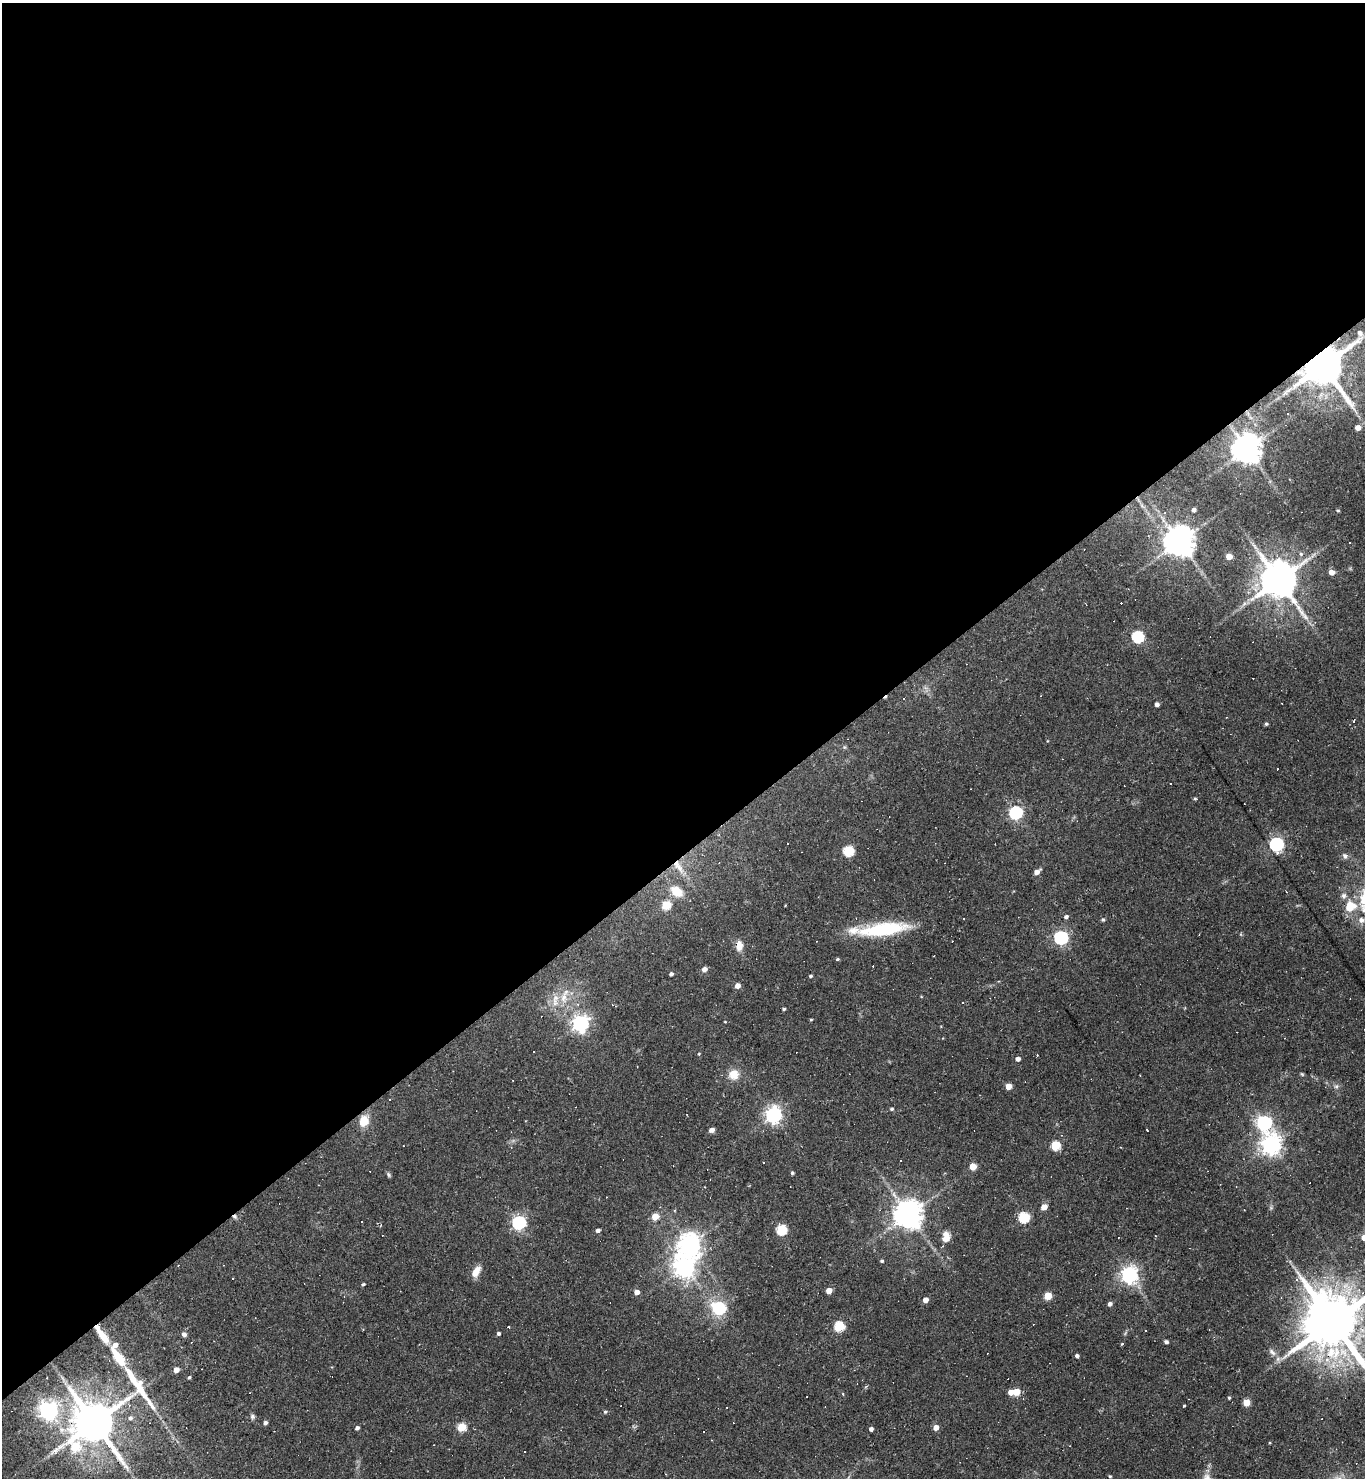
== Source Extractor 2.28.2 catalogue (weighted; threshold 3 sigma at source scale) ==
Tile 2 of 4 x 4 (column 2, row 1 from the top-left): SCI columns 1657-3019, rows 4429-5904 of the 5899 x 5904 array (HDU 1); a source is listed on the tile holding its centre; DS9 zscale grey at full resolution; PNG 1367 x 1480 px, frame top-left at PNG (2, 3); no overlay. Shown black and unused: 58% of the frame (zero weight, under 2 of 3 exposures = <1% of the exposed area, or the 3 px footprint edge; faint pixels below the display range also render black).
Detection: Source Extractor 2.28.2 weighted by HDU 2 'WHT'; one run over the whole footprint, this tile lists its part. Background 0.069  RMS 0.0057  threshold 0.0258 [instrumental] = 3 sigma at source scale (4.5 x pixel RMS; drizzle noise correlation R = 1.50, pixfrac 1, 0.05/0.05 arcsec/px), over >= 5 px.
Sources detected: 161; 38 cosmic-ray / hot-pixel residue — not listed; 6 inside a brighter listed object's ellipse — not listed separately; the other 117 listed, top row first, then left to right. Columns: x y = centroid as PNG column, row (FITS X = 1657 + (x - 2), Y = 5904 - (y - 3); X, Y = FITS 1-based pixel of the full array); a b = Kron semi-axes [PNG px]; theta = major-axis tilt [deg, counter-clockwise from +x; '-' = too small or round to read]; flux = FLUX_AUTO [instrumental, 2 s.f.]
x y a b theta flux
1323 365 11 11 - 2500
1358 428 5 5 - 4
1247 449 8 8 - 880
1194 510 5 5 - 1.6
1338 511 5 3 - 0.54
1179 541 9 8 - 990
1301 554 6 5 - 1.1
1229 557 5 4 - 5.9
1331 572 5 5 - 4.4
1278 580 11 10 - 1700
1137 637 6 5 - 66
1157 704 4 4 - 2
1353 721 3 3 - 4.9
1266 724 4 4 - 0.94
844 747 6 4 -71 0.67
1195 799 4 4 - 0.63
1015 813 6 6 - 100
788 843 2 2 - 0.4
1276 844 6 6 - 120
848 851 6 5 - 40
1345 856 8 6 -64 1.6
678 866 22 8 -54 6.9
1037 872 6 4 33 3.4
676 891 13 10 -34 10
666 905 5 5 - 26
1350 906 16 14 44 10
1066 917 5 4 - 1.3
964 919 3 3 - 5.2
1103 920 5 4 - 0.95
1361 920 7 7 - 2.6
883 929 58 14 8 39
1061 938 6 6 - 110
739 946 11 8 -90 5.3
837 959 4 3 - 0.75
704 969 5 4 - 3.1
671 974 4 3 - 1.4
810 976 4 3 - 0.87
737 986 5 5 - 3.7
564 997 14 8 83 5.4
555 1000 21 8 80 5.7
578 1004 4 4 - 0.82
784 1009 3 3 - 0.82
811 1020 4 3 - 0.54
580 1023 7 6 - 200
1018 1059 4 4 - 2.5
637 1066 2 2 - 0.3
734 1075 12 11 - 6.7
1008 1086 4 4 - 6.8
1336 1086 6 5 - 1.2
390 1099 3 3 - 1
892 1109 5 4 - 0.84
773 1115 6 6 - 200
364 1121 11 9 66 9.1
1264 1123 7 6 - 120
1147 1129 3 3 - 1
711 1130 5 4 - 2.6
1061 1135 4 3 - 0.43
1055 1145 5 5 - 27
1271 1145 7 7 - 340
973 1167 5 4 - 11
792 1173 4 3 - 0.81
388 1175 7 4 -71 0.92
1044 1207 5 4 - 6.1
908 1214 8 8 - 800
655 1217 5 4 - 10
1024 1217 5 5 - 45
362 1222 3 3 - 5.1
519 1223 6 6 - 110
598 1230 4 4 - 1.7
781 1230 5 5 - 42
1155 1236 3 2 - 0.61
946 1237 13 9 83 5
690 1245 8 7 - 430
882 1261 4 4 - 0.77
684 1267 7 7 - 380
476 1272 14 8 60 5.3
1129 1275 6 6 - 220
1296 1280 5 4 - 1.1
363 1284 4 3 - 0.93
829 1291 5 4 - 5.9
637 1292 4 4 - 3.5
1048 1296 5 5 - 15
925 1300 4 4 - 4.5
1110 1304 5 4 - 1.8
719 1308 6 6 - 66
1333 1322 18 14 -55 4600
839 1326 5 5 - 39
508 1327 3 3 - 1.1
498 1333 4 4 - 1.3
102 1334 29 7 -54 8.6
184 1334 6 5 - 1.5
1166 1342 4 4 - 1.4
1122 1344 3 2 - 2.3
1272 1352 12 7 -45 2.4
1077 1356 4 4 - 1.4
118 1357 25 8 -55 14
176 1370 4 4 - 4.4
189 1377 4 3 - 0.81
140 1389 27 10 -58 8.8
1011 1392 4 4 - 5.5
1016 1392 5 5 - 11
1229 1398 3 3 - 0.61
1246 1402 5 5 - 10
1184 1406 3 3 - 0.96
48 1410 7 6 - 270
605 1412 5 4 - 0.78
252 1416 7 6 - 1.3
130 1418 6 5 - 1.5
94 1423 13 11 -51 2400
265 1423 4 4 - 1.8
461 1427 5 5 - 23
936 1427 5 4 - 4.3
357 1428 4 3 - 1.6
871 1429 4 4 - 1.9
704 1432 3 2 - 0.86
75 1447 19 11 3 27
1110 1476 4 3 - 0.57
Overlapping masked pixels (flux is a lower limit): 3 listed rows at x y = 1323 365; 678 866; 102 1334
Isophote crosses this tile's border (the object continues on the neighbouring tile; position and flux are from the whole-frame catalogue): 1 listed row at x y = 1333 1322